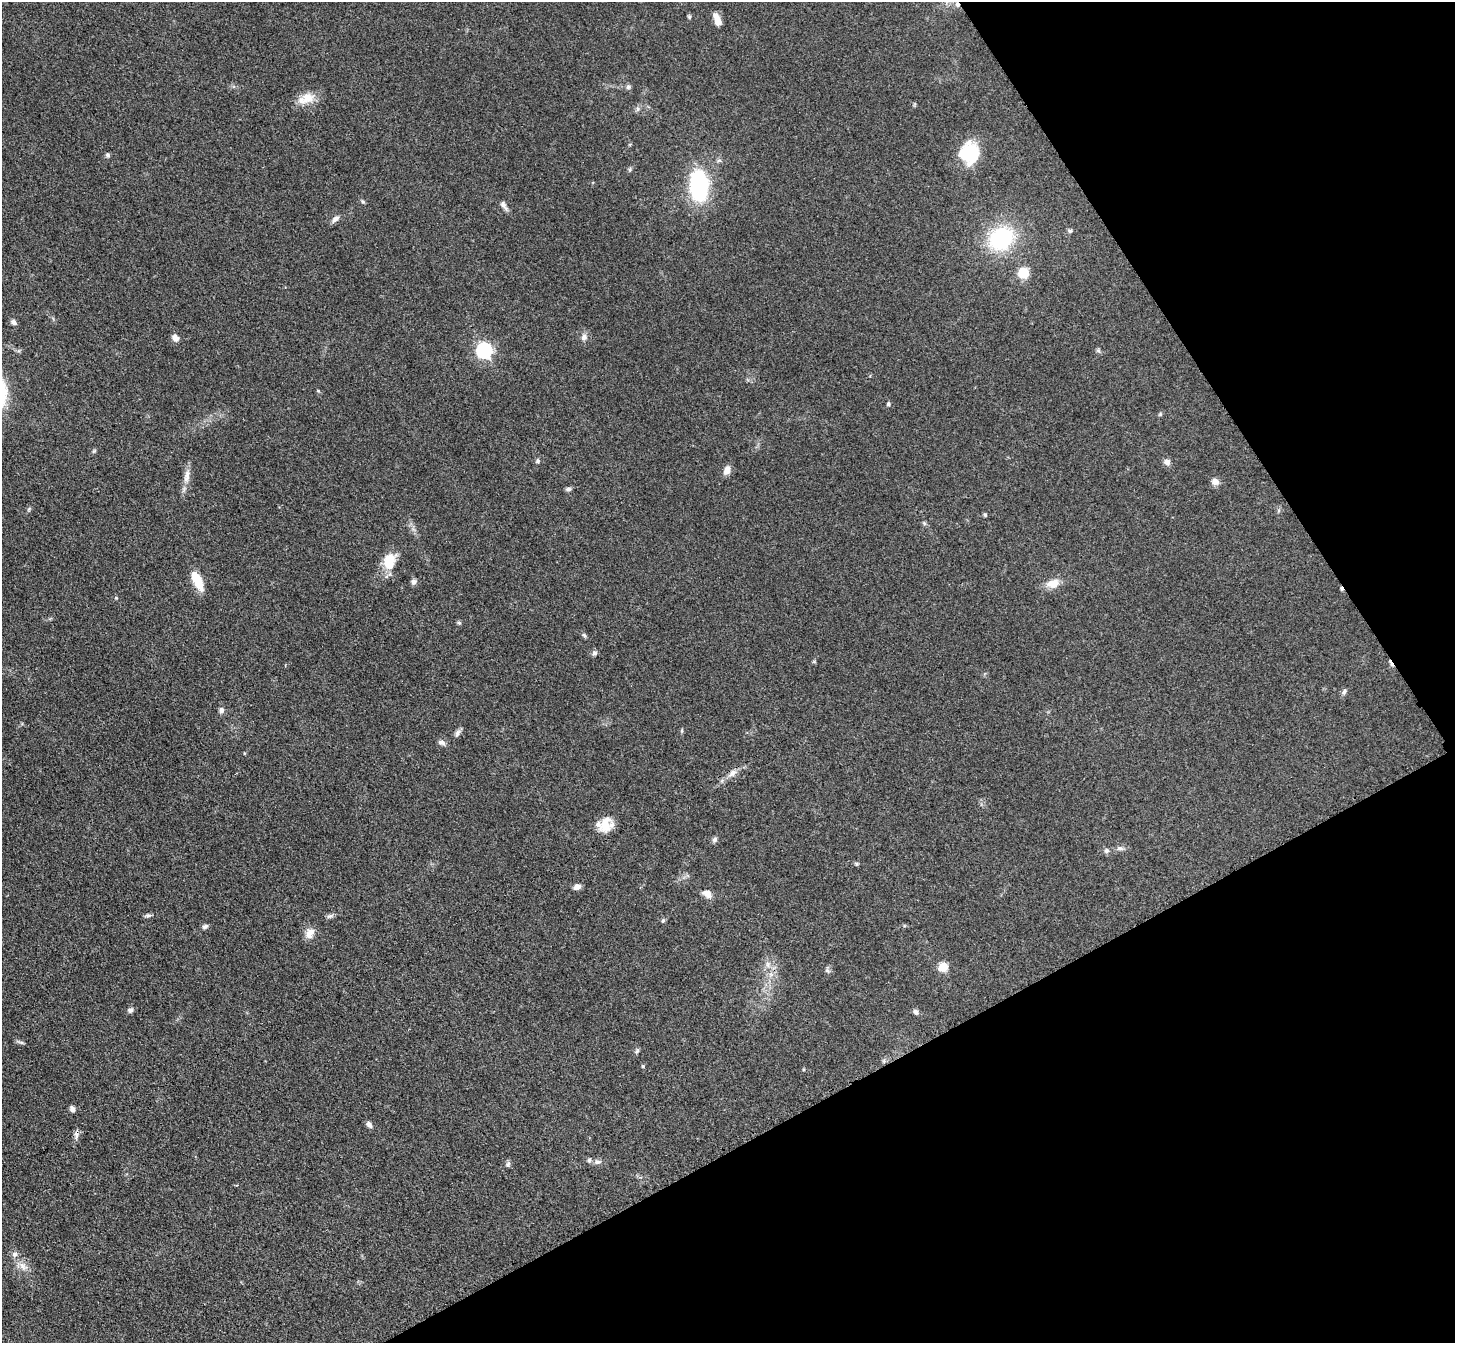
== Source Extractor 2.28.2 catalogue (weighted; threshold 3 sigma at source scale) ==
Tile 12 of 4 x 4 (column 4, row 3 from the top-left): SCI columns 4377-5829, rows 1649-2989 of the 5847 x 5841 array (HDU 1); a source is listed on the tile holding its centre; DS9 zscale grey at full resolution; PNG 1457 x 1345 px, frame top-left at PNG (2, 2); no overlay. Shown black and unused: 26% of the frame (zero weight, under 3 of 4 exposures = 2% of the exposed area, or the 3 px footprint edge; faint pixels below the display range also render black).
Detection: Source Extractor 2.28.2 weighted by HDU 2 'WHT'; one run over the whole footprint, this tile lists its part. Background 0.0921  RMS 0.0063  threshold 0.0282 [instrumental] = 3 sigma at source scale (4.5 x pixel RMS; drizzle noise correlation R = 1.50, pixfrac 1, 0.05/0.05 arcsec/px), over >= 5 px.
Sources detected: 78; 1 inside a brighter object's white glare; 3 cosmic-ray / hot-pixel residue — not listed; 1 inside a brighter listed object's ellipse — not listed separately; the other 73 listed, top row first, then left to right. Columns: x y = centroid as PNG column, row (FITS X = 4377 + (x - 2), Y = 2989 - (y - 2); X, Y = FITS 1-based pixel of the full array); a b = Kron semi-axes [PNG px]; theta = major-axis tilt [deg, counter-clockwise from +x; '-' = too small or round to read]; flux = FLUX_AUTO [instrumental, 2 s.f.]
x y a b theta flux
689 17 6 4 -70 0.91
717 20 14 6 -71 6.5
628 87 6 6 - 1.4
307 98 20 14 27 9.9
638 109 7 4 90 1.2
972 153 26 21 -85 25
108 155 6 5 - 1.3
630 169 6 4 72 0.91
699 186 29 17 -85 65
363 202 7 4 -58 0.93
503 205 13 6 -57 2.6
335 219 11 7 40 2.8
1070 231 6 5 - 1
1001 238 22 18 42 60
1023 273 13 13 - 9.7
14 322 8 6 -40 1.9
584 337 9 8 - 2.6
175 338 8 6 -58 3.5
484 350 7 7 - 160
1098 351 7 5 -31 1.1
318 391 5 3 - 0.6
888 404 5 4 - 0.96
1160 414 5 4 - 0.92
538 461 7 6 - 1.2
1167 462 8 7 - 2.9
727 470 9 7 69 5
187 476 20 8 80 5.3
1215 482 8 7 - 4
568 489 7 5 5 1.6
29 509 6 4 72 0.85
985 515 5 5 - 0.89
924 523 6 5 - 0.98
389 561 21 15 73 13
197 580 22 9 -65 13
414 582 7 6 - 2.1
1053 584 17 11 12 7.1
116 598 5 4 - 0.66
459 623 6 5 - 0.92
584 635 7 4 -45 1.1
594 653 7 6 - 1.7
1344 691 8 5 64 1.5
221 710 7 6 - 2.1
682 731 7 3 82 0.8
457 733 12 6 59 2
441 742 9 6 -13 2.3
732 773 17 7 40 4.4
606 825 19 15 50 11
715 840 7 6 - 1.7
1120 848 9 5 -10 1.8
1106 851 7 6 - 1.6
856 864 6 4 71 0.77
577 887 8 6 21 3.4
707 893 11 7 -28 4.7
148 915 9 4 8 1.4
330 916 9 5 25 1.6
663 921 7 5 68 0.97
205 926 8 5 25 1.5
310 933 14 10 63 5.3
768 964 10 5 -89 2.4
943 967 5 5 - 24
827 971 7 6 - 1.4
130 1010 7 6 - 1.9
915 1012 7 6 - 1.6
21 1042 9 4 -13 1.3
637 1051 7 4 46 1.1
643 1066 4 4 - 0.82
72 1109 7 5 -58 2.2
369 1125 9 6 -56 2.1
76 1134 14 5 87 2.5
598 1162 10 7 -3 2.3
508 1164 8 5 88 1.3
15 1254 8 8 - 2.4
23 1266 16 9 -35 5.2
Overlapping masked pixels (flux is a lower limit): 2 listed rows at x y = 732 773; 76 1134